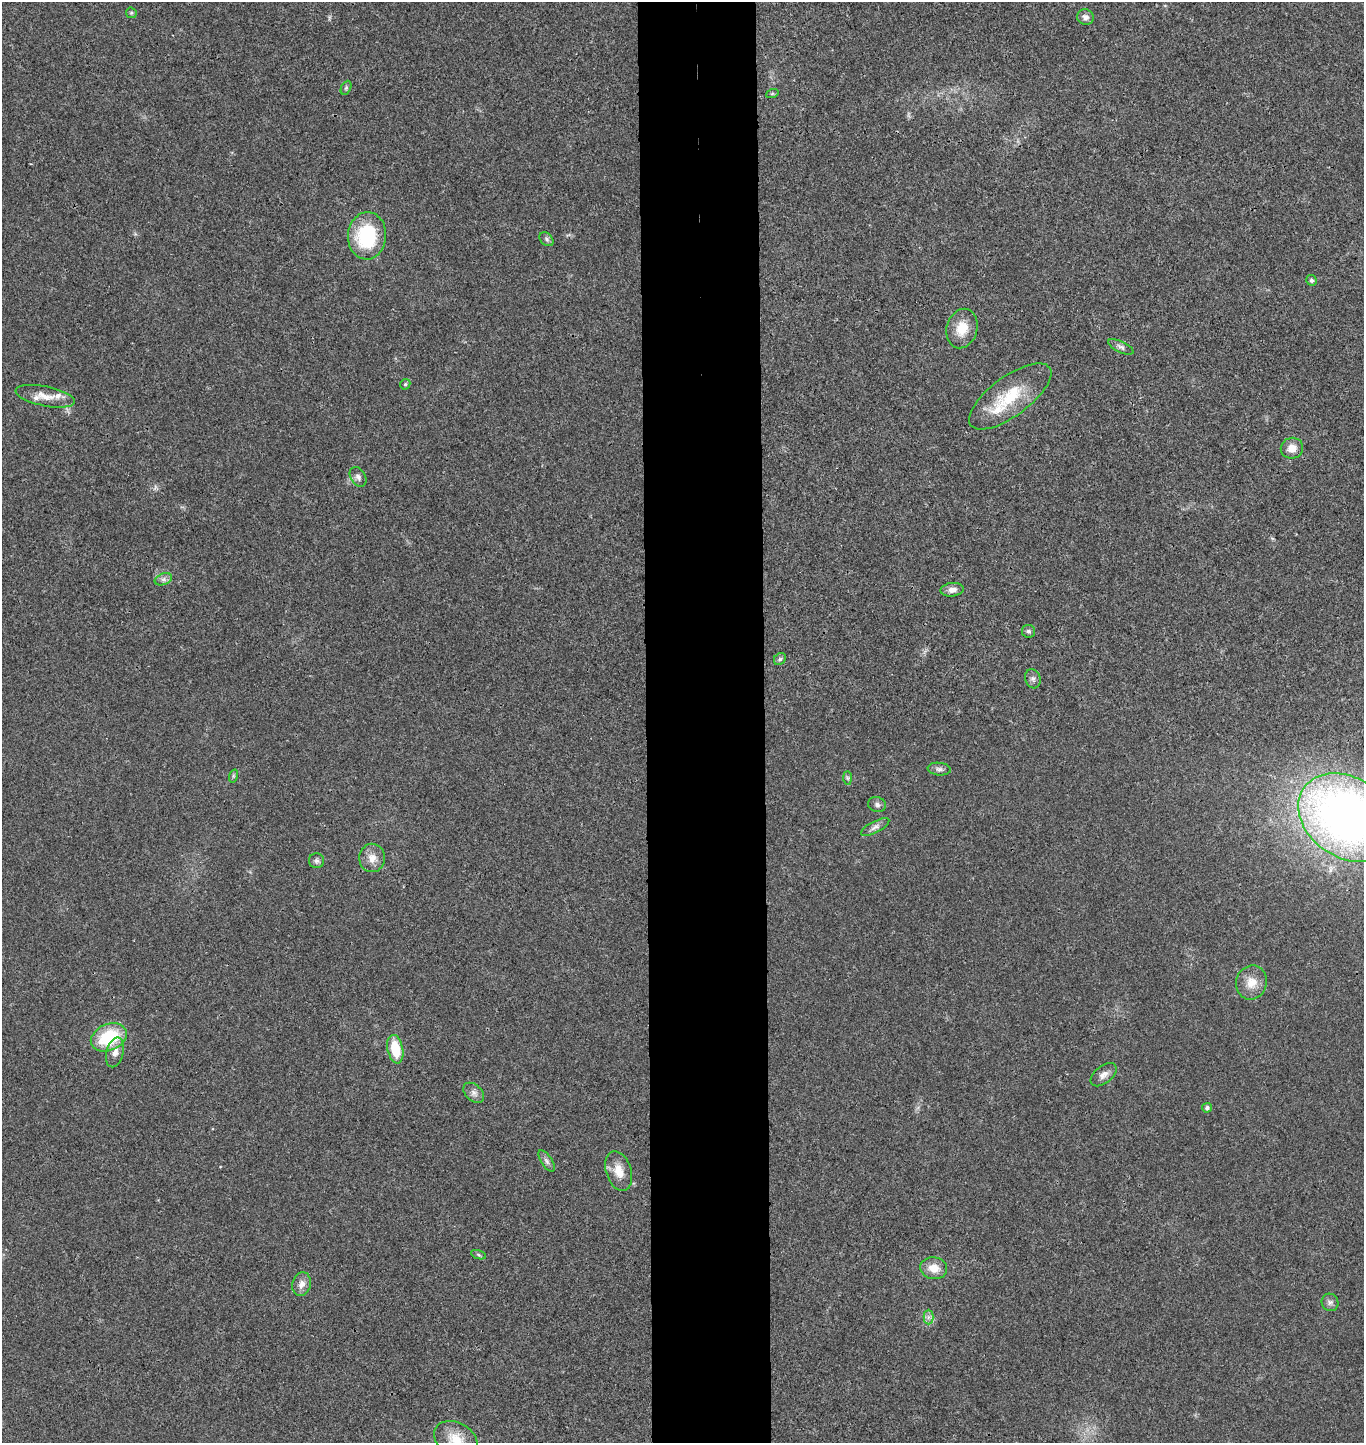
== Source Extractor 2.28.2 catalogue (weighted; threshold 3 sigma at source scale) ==
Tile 5 of 3 x 3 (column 2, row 2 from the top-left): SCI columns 1517-2878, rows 1449-2889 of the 4404 x 4334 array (HDU 1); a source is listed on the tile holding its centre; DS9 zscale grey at full resolution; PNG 1366 x 1445 px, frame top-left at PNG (2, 2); each listed source drawn as its Kron ellipse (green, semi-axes under 4 px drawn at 4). Shown black and unused: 9% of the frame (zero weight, under 3 of 4 exposures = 6% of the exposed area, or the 3 px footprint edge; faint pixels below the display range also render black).
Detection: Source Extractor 2.28.2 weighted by HDU 2 'WHT'; one run over the whole footprint, this tile lists its part. Background 0.0212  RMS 0.0046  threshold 0.0205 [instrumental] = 3 sigma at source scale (4.5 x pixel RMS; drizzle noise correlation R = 1.50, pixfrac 1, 0.05/0.05 arcsec/px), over >= 5 px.
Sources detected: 45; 3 inside a brighter listed object's ellipse — not listed separately; the other 42 listed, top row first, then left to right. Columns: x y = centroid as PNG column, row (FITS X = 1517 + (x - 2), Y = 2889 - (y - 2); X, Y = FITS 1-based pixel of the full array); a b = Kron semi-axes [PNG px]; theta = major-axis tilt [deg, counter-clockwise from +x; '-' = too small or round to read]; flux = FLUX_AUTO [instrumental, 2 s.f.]
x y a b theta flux
131 13 5 5 - 0.59
1085 17 8 7 - 2
346 88 7 5 65 0.75
772 94 6 4 19 0.56
367 236 24 19 86 33
547 239 8 5 -43 1.1
1311 280 6 5 - 0.95
962 328 20 15 75 8.9
1121 347 14 5 -26 1.7
405 384 5 4 - 0.7
45 396 30 10 -11 6.4
1010 396 49 19 36 21
1292 448 11 10 - 4.5
358 477 10 7 -57 1.8
163 579 9 5 20 1.5
952 590 11 7 7 2.6
1029 631 6 6 - 1.1
780 659 7 5 45 0.92
1033 679 10 7 -73 1.7
939 769 11 6 -6 1.6
233 776 7 4 72 0.74
847 778 7 4 -89 0.76
877 805 9 7 -19 1.5
1348 818 53 40 -34 300
875 827 16 5 27 2
372 858 14 13 - 4.6
316 861 7 7 - 1.3
1251 983 17 15 76 6.5
109 1037 18 13 24 24
395 1049 14 7 -78 14
115 1052 15 8 75 3.5
1104 1075 15 8 39 2.9
474 1093 12 8 -42 2.2
1207 1108 5 4 - 1.3
547 1161 12 5 -56 1.5
619 1171 20 12 -73 6.3
478 1255 8 3 -19 0.74
934 1268 13 11 -9 5.8
302 1284 12 9 76 3.1
1330 1302 9 8 - 1.7
928 1317 7 5 90 1.4
456 1439 23 16 -26 9.9
Isophote crosses this tile's border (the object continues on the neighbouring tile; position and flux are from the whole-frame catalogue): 2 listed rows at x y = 1348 818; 456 1439